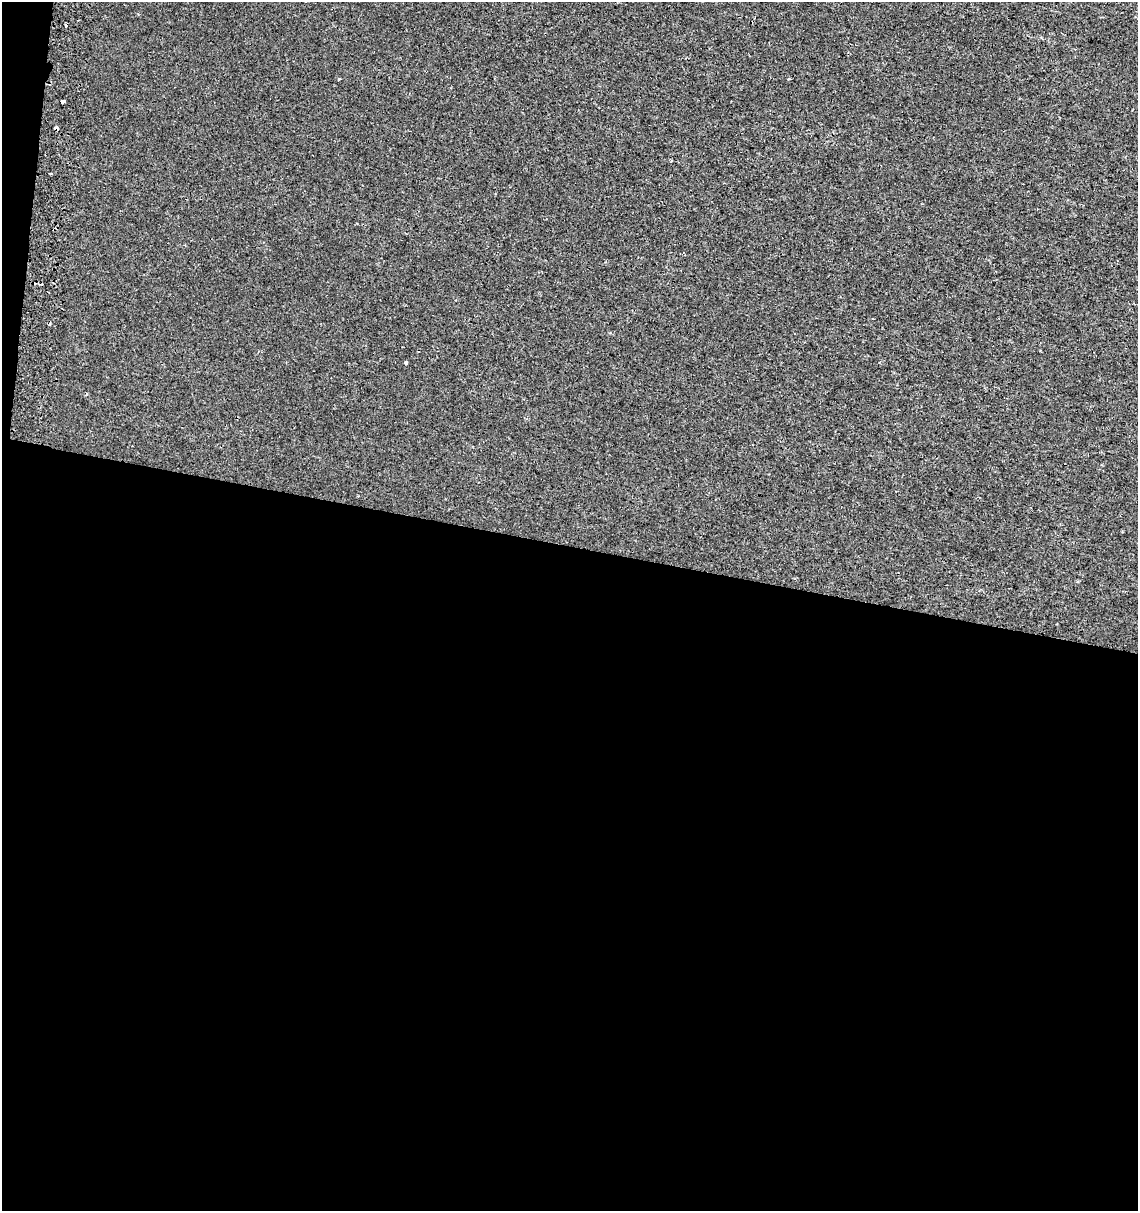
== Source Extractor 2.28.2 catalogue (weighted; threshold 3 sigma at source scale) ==
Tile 13 of 4 x 4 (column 1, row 4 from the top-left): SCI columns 327-1462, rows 7-1215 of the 5136 x 4857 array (HDU 1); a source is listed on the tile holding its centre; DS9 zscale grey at full resolution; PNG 1140 x 1213 px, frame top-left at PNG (2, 2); no overlay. Shown black and unused: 56% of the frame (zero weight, under 2 of 3 exposures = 2% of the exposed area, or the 3 px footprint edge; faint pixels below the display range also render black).
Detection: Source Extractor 2.28.2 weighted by HDU 2 'WHT'; one run over the whole footprint, this tile lists its part. Background 9.81e-04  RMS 0.0028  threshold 0.0124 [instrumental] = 3 sigma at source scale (4.5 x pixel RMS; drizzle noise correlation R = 1.50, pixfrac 1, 0.0396/0.0396 arcsec/px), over >= 5 px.
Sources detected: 8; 3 cosmic-ray / hot-pixel residue — not listed; the other 5 listed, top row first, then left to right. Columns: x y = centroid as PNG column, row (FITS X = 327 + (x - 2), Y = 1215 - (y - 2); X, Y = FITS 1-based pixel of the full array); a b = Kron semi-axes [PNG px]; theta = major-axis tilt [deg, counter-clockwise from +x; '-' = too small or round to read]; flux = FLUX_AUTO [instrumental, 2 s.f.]
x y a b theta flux
339 79 3 3 - 0.22
789 79 3 2 - 0.4
63 101 4 3 - 2
56 128 4 3 - 1.2
405 363 3 3 - 0.67
Overlapping masked pixels (flux is a lower limit): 2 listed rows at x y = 63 101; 56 128